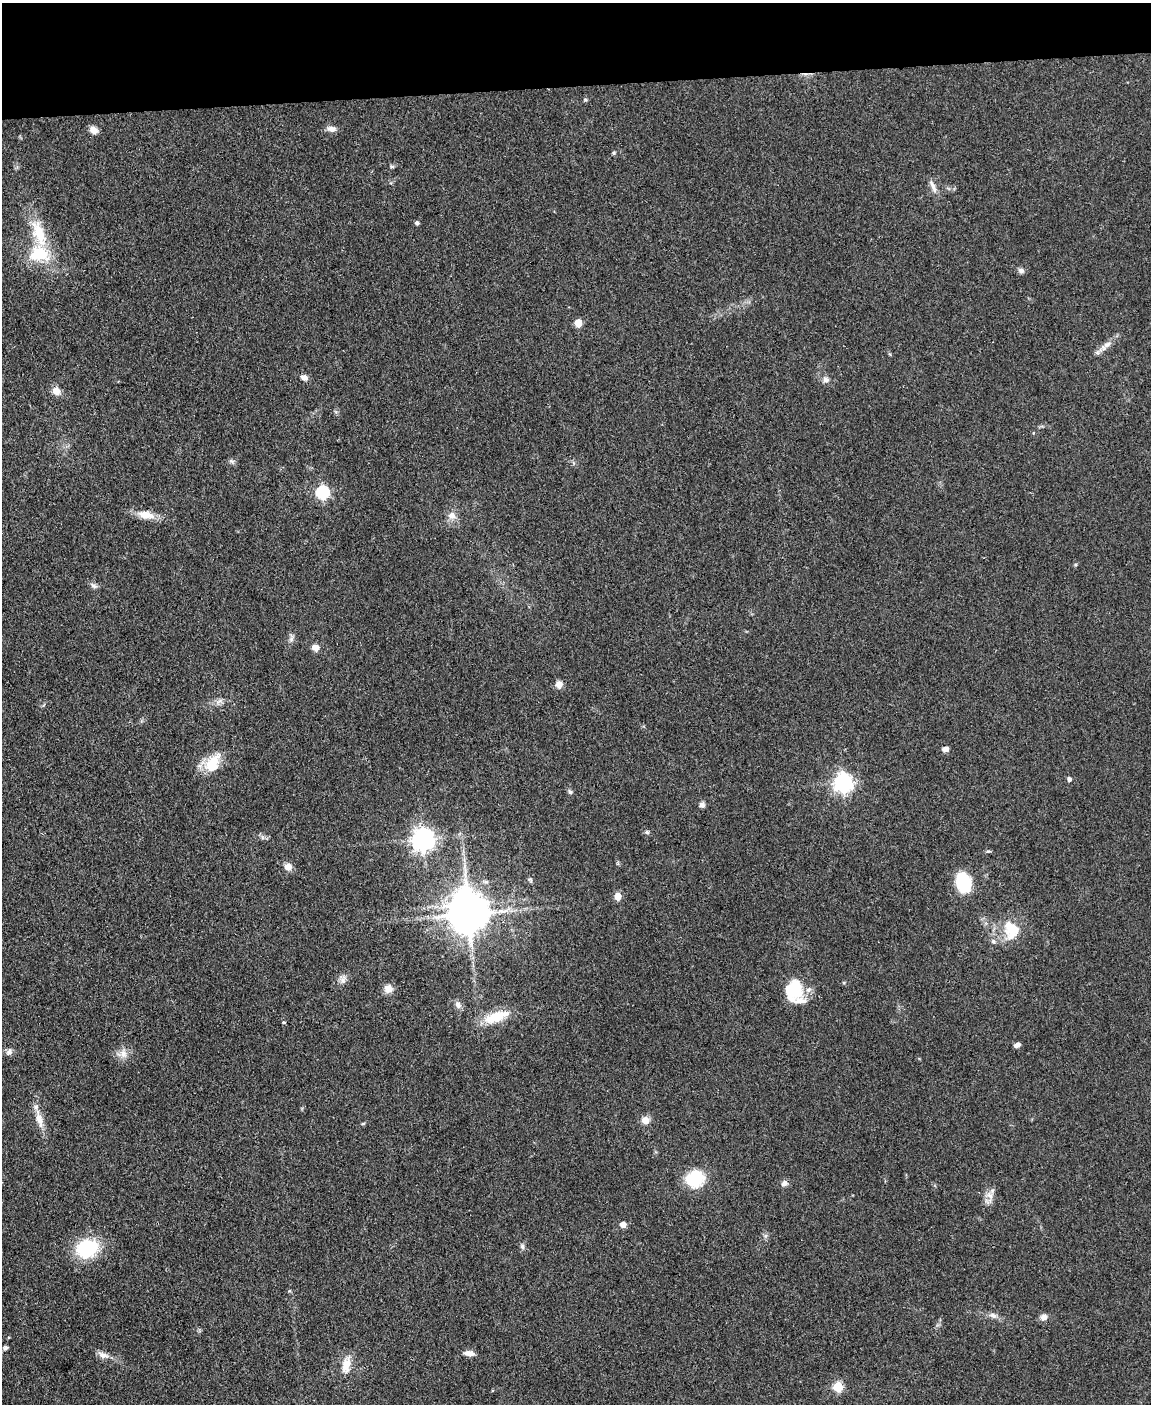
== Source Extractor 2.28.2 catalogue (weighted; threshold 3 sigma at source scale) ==
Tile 3 of 4 x 3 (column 3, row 1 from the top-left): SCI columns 2298-3446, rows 3043-4444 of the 4594 x 4573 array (HDU 1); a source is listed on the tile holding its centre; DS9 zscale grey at full resolution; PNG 1153 x 1406 px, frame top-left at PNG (2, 3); no overlay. Shown black and unused: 6% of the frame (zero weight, under 3 of 4 exposures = <1% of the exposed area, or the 3 px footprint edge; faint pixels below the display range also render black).
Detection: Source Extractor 2.28.2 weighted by HDU 2 'WHT'; one run over the whole footprint, this tile lists its part. Background 0.107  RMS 0.0063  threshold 0.0282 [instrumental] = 3 sigma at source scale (4.5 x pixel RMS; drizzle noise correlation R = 1.50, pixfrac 1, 0.05/0.05 arcsec/px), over >= 5 px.
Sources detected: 70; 2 inside a brighter object's white glare — not listed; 3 inside a brighter listed object's ellipse — not listed separately; the other 65 listed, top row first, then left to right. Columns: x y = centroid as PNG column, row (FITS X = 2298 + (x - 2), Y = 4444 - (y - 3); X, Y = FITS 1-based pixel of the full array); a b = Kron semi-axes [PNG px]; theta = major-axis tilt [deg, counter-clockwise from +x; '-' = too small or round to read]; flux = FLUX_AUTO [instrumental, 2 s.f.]
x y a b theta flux
585 100 6 4 -2 0.82
332 129 13 7 -8 3.4
93 130 10 8 -31 4
614 153 5 4 - 0.87
392 166 6 4 -1 0.95
933 186 20 5 -68 3.8
417 223 5 5 - 1.4
39 233 39 16 -70 25
39 254 26 19 -1 27
1021 271 9 7 -25 1.9
578 323 5 5 - 15
1107 344 12 7 31 3.4
304 377 9 7 -25 2.9
826 380 8 8 - 2.6
56 391 10 8 -51 5.1
232 461 8 5 -20 1.4
323 493 6 6 - 88
146 515 23 10 -10 8.8
452 516 10 9 - 4.7
94 586 10 6 -31 2.2
291 639 7 6 - 1.8
315 647 8 7 - 3.8
559 684 8 7 - 4.1
219 701 11 5 24 2.5
946 749 8 5 10 2.8
212 763 30 15 49 15
1069 779 5 5 - 1.8
843 783 7 7 - 280
570 792 7 5 -53 1.2
702 805 7 7 - 1.9
647 832 6 5 - 1.1
423 840 8 7 - 480
288 867 10 9 - 3.8
530 880 7 5 -67 1.1
486 882 7 5 -15 1.4
963 882 16 12 -78 36
618 896 5 5 - 9.7
469 914 11 9 11 1600
1012 929 22 18 78 19
993 941 7 6 - 1.7
342 979 13 8 -72 3.2
795 984 30 16 -82 17
388 989 11 10 - 4.5
458 1005 11 7 -60 2.9
496 1017 30 12 19 18
283 1022 4 3 - 0.87
1017 1045 6 4 27 2.6
9 1051 10 7 62 2.3
123 1053 13 10 -65 5
39 1120 24 9 -76 7.6
645 1120 9 8 - 5.2
363 1124 6 3 19 0.67
695 1178 17 14 35 32
784 1183 8 7 - 2.7
989 1195 12 8 -40 4
623 1225 7 6 - 3.1
522 1246 7 6 - 1.7
87 1248 21 17 23 42
993 1315 12 7 -24 3
1044 1317 9 7 16 3.2
5 1348 6 5 - 1.3
469 1353 13 6 -8 3.8
103 1355 15 8 -21 4.3
346 1365 21 11 82 8.8
838 1387 5 5 - 34